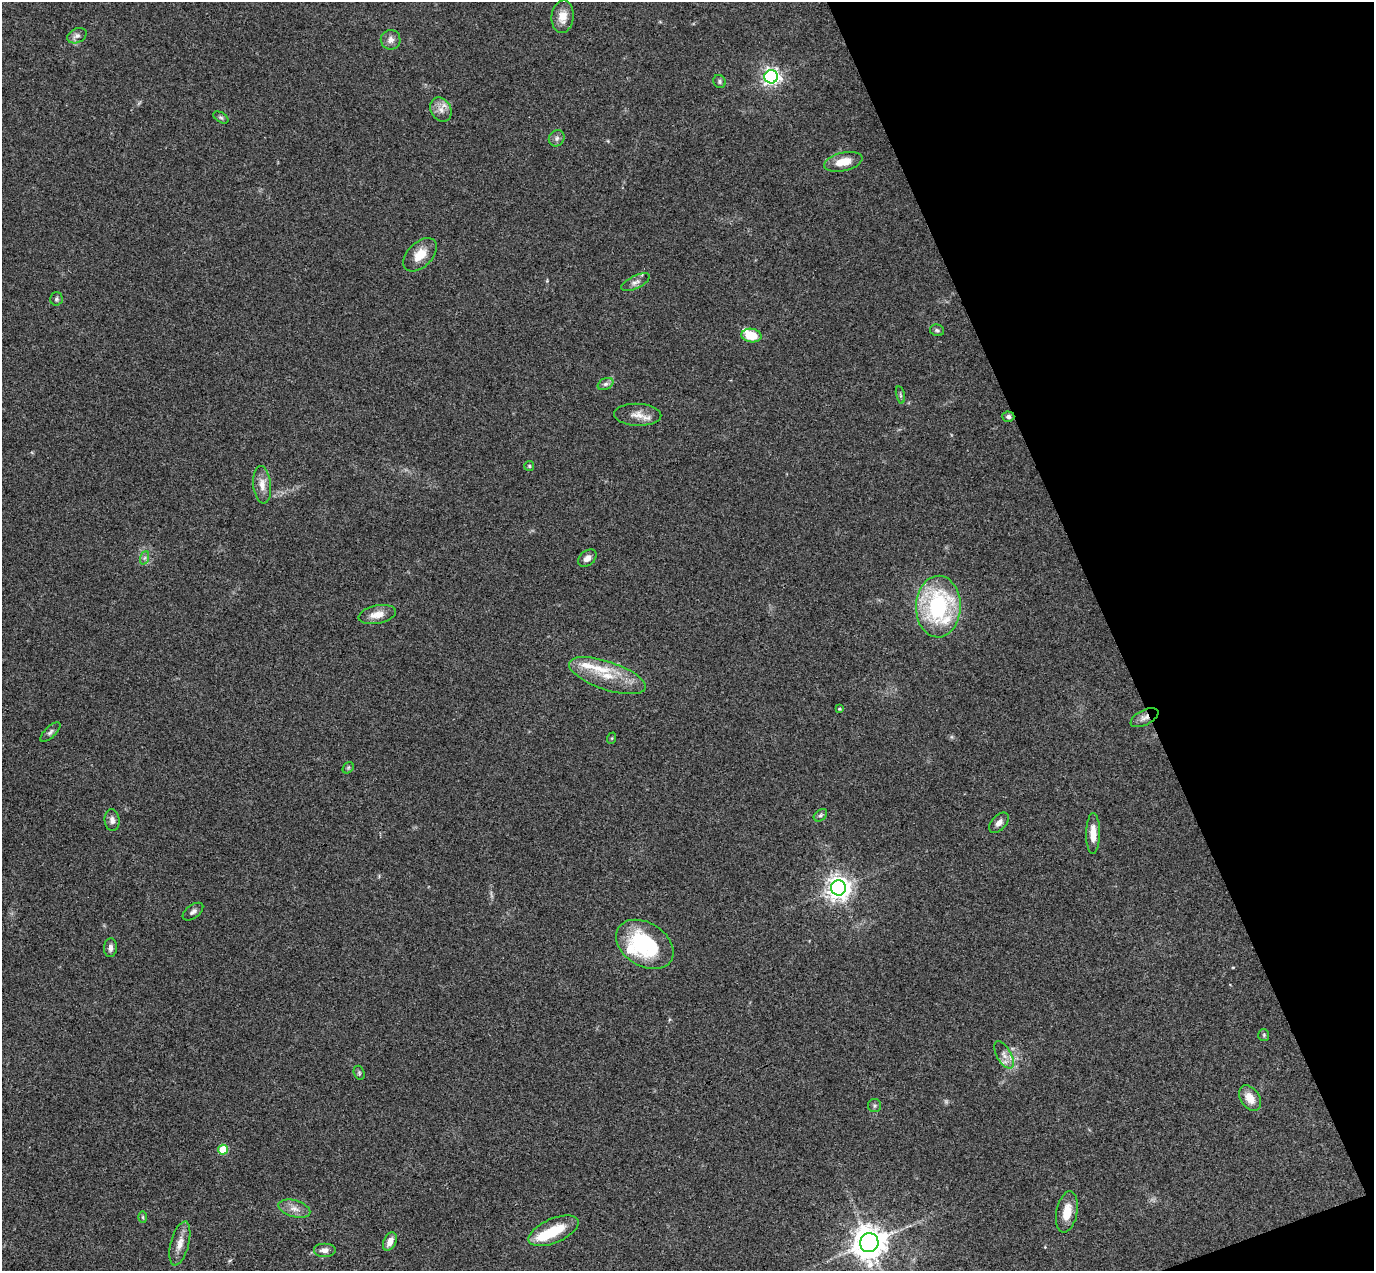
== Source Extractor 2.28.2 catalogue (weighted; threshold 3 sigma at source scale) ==
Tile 12 of 4 x 4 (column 4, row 3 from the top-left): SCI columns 4171-5542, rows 1573-2841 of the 5597 x 5556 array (HDU 1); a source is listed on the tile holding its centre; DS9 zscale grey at full resolution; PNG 1376 x 1273 px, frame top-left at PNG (2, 2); each listed source drawn as its Kron ellipse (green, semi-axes under 4 px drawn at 4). Shown black and unused: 20% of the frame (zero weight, under 3 of 4 exposures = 6% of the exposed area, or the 3 px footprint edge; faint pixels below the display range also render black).
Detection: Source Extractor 2.28.2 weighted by HDU 2 'WHT'; one run over the whole footprint, this tile lists its part. Background 0.0535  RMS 0.0051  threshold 0.023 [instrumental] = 3 sigma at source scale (4.5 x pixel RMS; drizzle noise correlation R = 1.50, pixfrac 1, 0.05/0.05 arcsec/px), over >= 5 px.
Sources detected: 60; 2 too faint to see at this stretch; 1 inside a brighter object's white glare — neither listed nor drawn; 5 inside a brighter listed object's ellipse — not listed separately; the other 52 listed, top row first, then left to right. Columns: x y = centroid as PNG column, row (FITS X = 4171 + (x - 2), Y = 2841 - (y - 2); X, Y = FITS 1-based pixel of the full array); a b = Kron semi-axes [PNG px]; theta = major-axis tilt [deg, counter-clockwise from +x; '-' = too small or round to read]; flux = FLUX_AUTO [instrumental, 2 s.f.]
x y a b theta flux
563 17 16 11 85 6.4
77 36 10 7 24 2.1
391 40 10 9 - 3
771 77 7 6 - 200
719 81 7 6 - 1.1
441 110 12 10 -61 4
221 117 8 5 -32 0.96
557 138 8 7 - 1.7
843 162 19 9 13 9.1
420 255 20 12 45 8.3
635 282 15 6 26 2.4
56 299 7 6 - 1.2
937 330 7 5 -13 1.2
751 335 10 7 -9 13
605 384 8 5 26 1.6
900 395 9 3 -77 0.9
638 415 23 11 -2 5.7
1008 417 6 5 - 1.3
529 466 5 5 - 0.72
262 485 19 9 -85 5
144 558 7 4 70 1
587 558 10 7 40 3.1
938 607 31 22 89 66
377 615 19 9 12 6.4
607 676 40 14 -19 16
839 709 3 3 - 0.48
1144 718 15 7 27 3.1
50 732 13 5 44 1.6
612 738 6 4 72 0.53
348 768 6 5 - 0.77
820 815 7 5 40 1
112 820 11 7 -84 2.1
999 823 12 7 47 2.8
1093 833 20 7 90 5.9
839 888 7 7 - 440
193 912 12 6 36 1.9
645 944 31 21 -32 45
110 948 9 6 86 2.2
1264 1035 6 5 - 0.77
1004 1055 15 7 -61 3.5
359 1073 7 5 -71 0.86
1250 1098 14 9 -56 6.6
875 1106 6 6 - 1
223 1150 5 5 - 21
294 1209 16 8 -16 4.2
1067 1212 21 10 79 8.8
143 1217 6 3 -88 0.57
554 1231 27 12 23 15
390 1242 9 6 66 4.2
180 1243 23 9 75 5.4
869 1243 9 9 - 1000
324 1250 11 7 0 2.7
Overlapping masked pixels (flux is a lower limit): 2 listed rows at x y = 1008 417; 1144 718